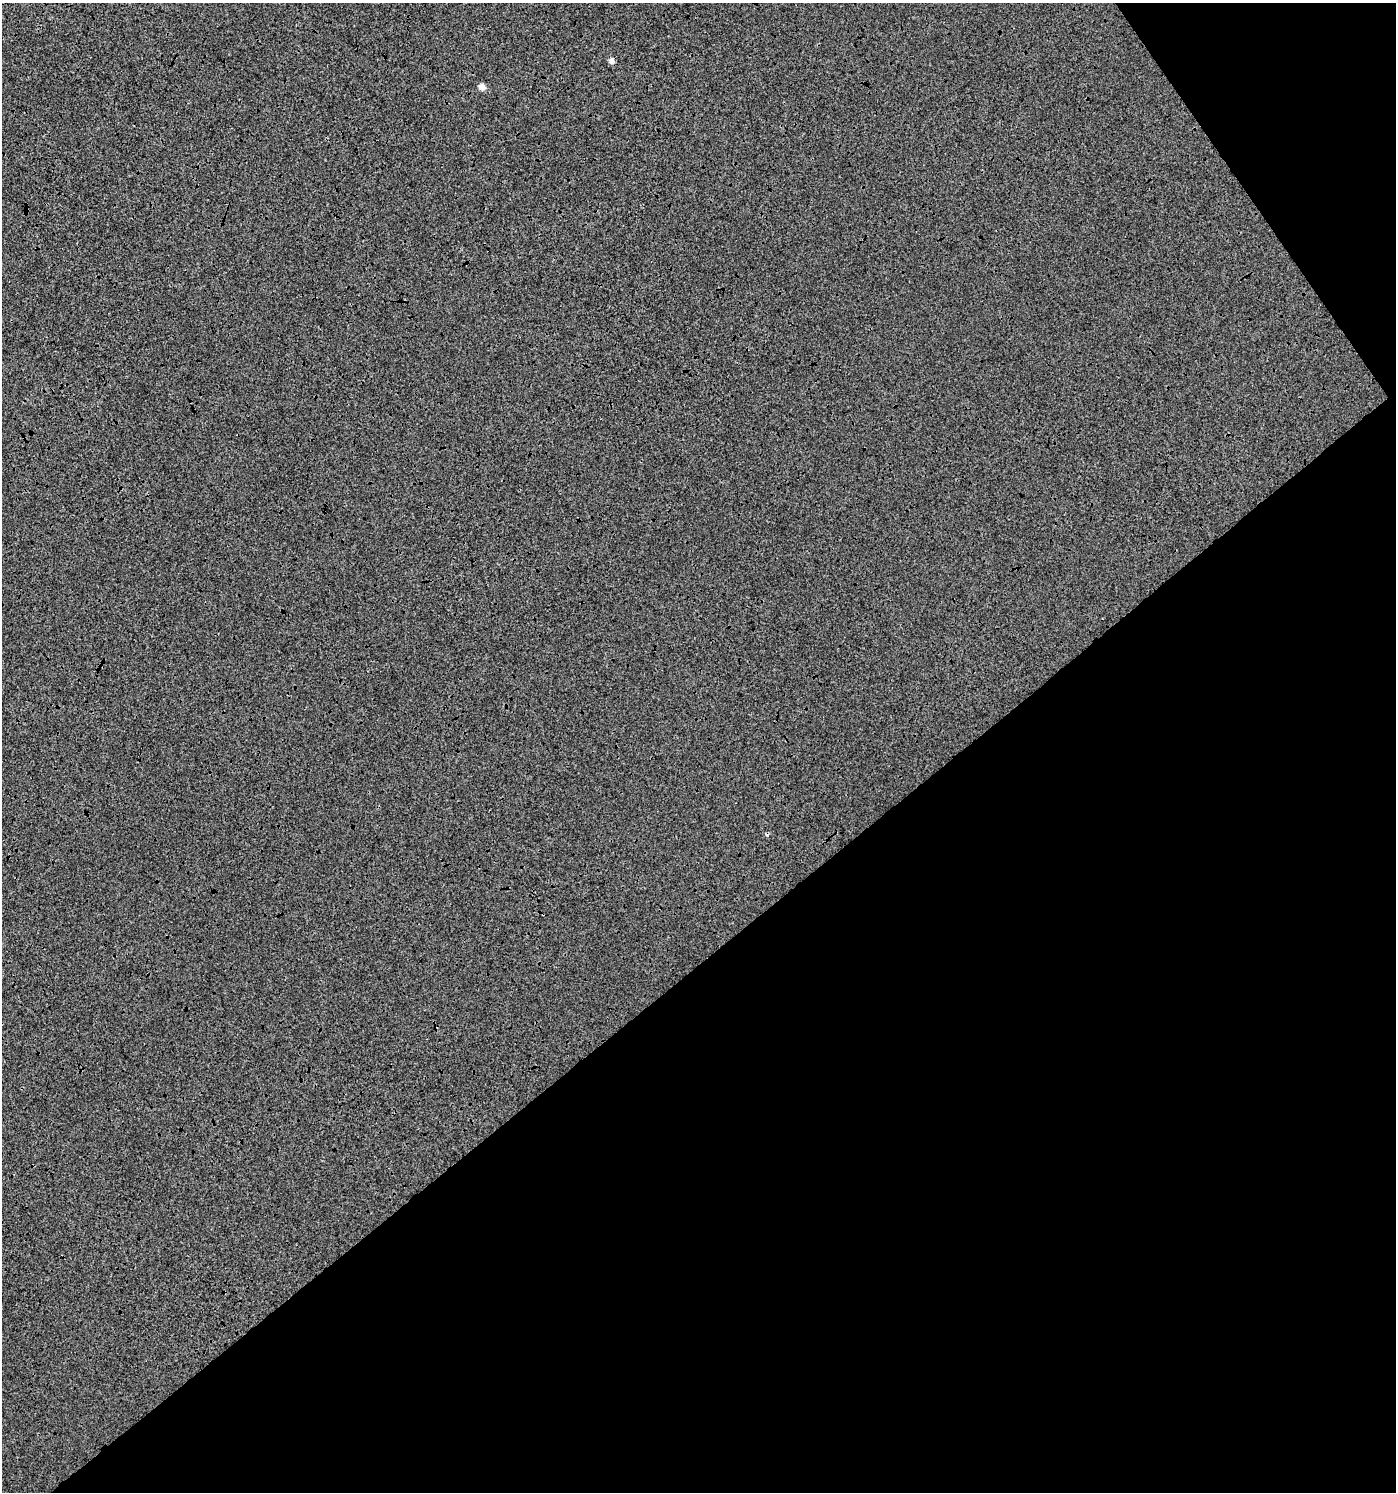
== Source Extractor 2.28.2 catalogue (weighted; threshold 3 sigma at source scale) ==
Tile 12 of 4 x 4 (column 4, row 3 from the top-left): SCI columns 4315-5708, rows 1496-2985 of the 5905 x 5967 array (HDU 1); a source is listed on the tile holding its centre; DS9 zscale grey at full resolution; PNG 1398 x 1494 px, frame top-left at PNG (2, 3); no overlay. Shown black and unused: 39% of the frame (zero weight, under 3 of 4 exposures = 1% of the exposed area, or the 3 px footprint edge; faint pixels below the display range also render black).
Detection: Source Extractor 2.28.2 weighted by HDU 2 'WHT'; one run over the whole footprint, this tile lists its part. Background 1.57e-04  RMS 0.0065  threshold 0.0293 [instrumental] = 3 sigma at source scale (4.5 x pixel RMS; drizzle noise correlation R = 1.50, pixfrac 1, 0.0396/0.0396 arcsec/px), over >= 5 px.
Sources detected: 3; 1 cosmic-ray / hot-pixel residue — not listed; the other 2 listed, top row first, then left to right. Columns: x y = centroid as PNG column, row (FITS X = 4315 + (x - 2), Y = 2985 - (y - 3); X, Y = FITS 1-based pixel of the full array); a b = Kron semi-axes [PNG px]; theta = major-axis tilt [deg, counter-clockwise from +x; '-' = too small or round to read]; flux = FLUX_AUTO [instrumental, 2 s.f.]
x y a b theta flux
612 61 5 5 - 4.1
482 87 5 4 - 7.2